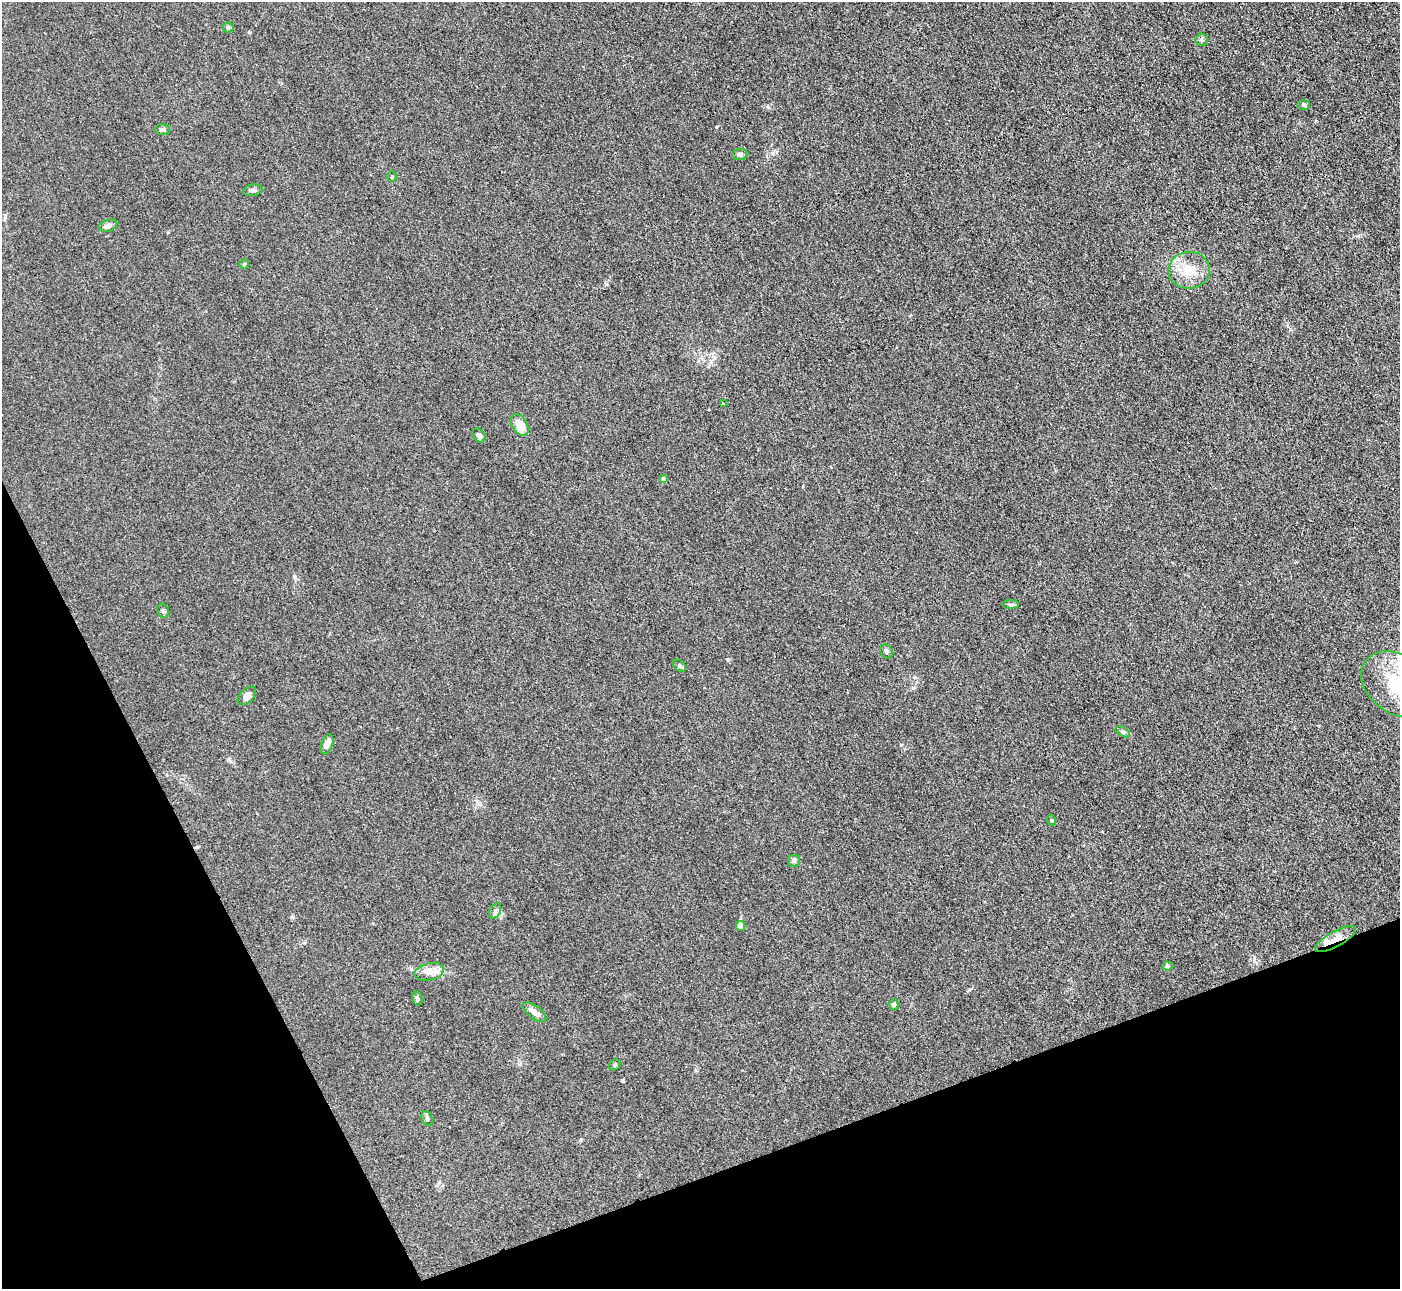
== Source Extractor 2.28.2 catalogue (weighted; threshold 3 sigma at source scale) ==
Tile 14 of 4 x 4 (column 2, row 4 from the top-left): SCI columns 1401-2798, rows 286-1572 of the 5599 x 5585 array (HDU 1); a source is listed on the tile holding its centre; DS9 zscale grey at full resolution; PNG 1402 x 1291 px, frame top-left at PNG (2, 2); each listed source drawn as its Kron ellipse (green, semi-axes under 4 px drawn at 4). Shown black and unused: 20% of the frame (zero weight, under 3 of 4 exposures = <1% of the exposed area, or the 3 px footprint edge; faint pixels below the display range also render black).
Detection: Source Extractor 2.28.2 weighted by HDU 2 'WHT'; one run over the whole footprint, this tile lists its part. Background 0.0557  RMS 0.0059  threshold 0.0266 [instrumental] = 3 sigma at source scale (4.5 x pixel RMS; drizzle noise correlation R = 1.50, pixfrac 1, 0.05/0.05 arcsec/px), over >= 5 px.
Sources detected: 35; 1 inside a brighter listed object's ellipse — not listed separately; the other 34 listed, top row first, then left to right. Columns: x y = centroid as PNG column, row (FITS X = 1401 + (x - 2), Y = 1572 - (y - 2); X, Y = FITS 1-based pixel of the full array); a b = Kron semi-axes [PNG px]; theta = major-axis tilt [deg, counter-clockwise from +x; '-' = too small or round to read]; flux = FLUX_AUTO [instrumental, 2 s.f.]
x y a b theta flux
228 27 5 5 - 0.93
1201 40 6 6 - 1.3
1303 105 6 5 - 0.97
162 130 7 5 -1 1.2
740 154 7 5 6 1.8
392 177 5 4 - 0.74
252 190 10 5 10 1.7
108 226 9 5 18 2.1
244 264 4 4 - 0.68
1189 270 20 18 4 13
723 404 3 3 - 3.2
520 425 12 7 -59 8.3
479 435 7 5 -55 1.7
663 479 4 4 - 1.1
1010 605 8 4 0 1
163 611 7 5 -74 1.3
886 651 7 6 - 1.3
679 666 7 5 -41 1.2
1399 685 40 29 -34 35
246 696 11 7 46 3.2
1123 732 8 4 -31 1.1
327 744 10 6 70 3.4
1051 820 5 3 - 0.51
794 861 6 6 - 1.1
495 911 8 5 66 1.5
740 926 5 4 - 4.4
1335 939 23 7 28 6.5
1167 966 5 4 - 0.93
429 972 15 8 12 4.6
417 998 7 5 -75 1.1
894 1005 5 4 - 2.2
534 1012 14 6 -37 4
615 1065 6 5 - 0.9
427 1119 8 5 -65 1.2
Overlapping masked pixels (flux is a lower limit): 1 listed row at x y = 1335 939
Isophote crosses this tile's border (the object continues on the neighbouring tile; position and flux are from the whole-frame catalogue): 1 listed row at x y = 1399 685
Unlisted compact peaks at least as high as the median listed source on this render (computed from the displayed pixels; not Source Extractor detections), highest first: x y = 606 284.